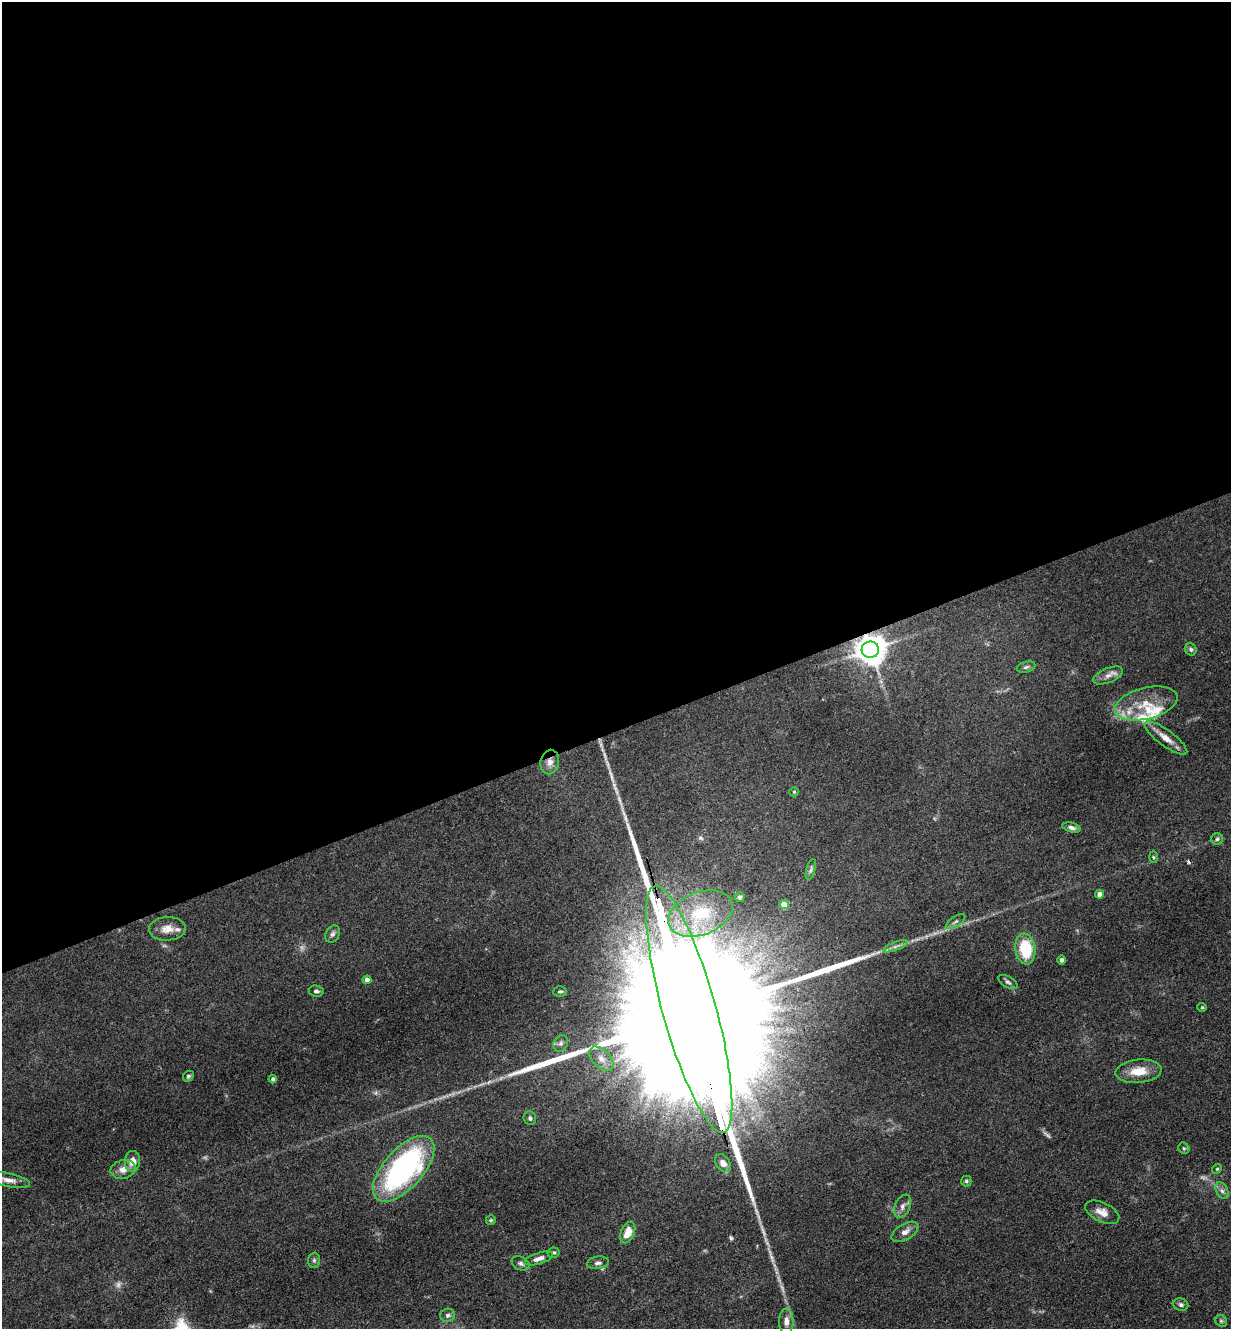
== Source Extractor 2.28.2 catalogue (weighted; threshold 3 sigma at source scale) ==
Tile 2 of 4 x 4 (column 2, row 1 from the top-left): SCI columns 1521-2749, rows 4039-5365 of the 5372 x 5421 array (HDU 1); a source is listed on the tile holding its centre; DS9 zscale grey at full resolution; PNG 1233 x 1331 px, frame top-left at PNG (2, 2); each listed source drawn as its Kron ellipse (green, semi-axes under 4 px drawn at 4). Shown black and unused: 55% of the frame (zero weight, under 3 of 4 exposures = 5% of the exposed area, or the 3 px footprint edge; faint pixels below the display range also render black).
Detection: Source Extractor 2.28.2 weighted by HDU 2 'WHT'; one run over the whole footprint, this tile lists its part. Background 0.0598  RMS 0.0054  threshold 0.0244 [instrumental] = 3 sigma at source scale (4.5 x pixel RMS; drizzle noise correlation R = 1.50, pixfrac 1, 0.05/0.05 arcsec/px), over >= 5 px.
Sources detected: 74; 8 too faint to see at this stretch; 1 inside a brighter object's white glare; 1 cosmic-ray / hot-pixel residue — neither listed nor drawn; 7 inside a brighter listed object's ellipse — not listed separately; the other 57 listed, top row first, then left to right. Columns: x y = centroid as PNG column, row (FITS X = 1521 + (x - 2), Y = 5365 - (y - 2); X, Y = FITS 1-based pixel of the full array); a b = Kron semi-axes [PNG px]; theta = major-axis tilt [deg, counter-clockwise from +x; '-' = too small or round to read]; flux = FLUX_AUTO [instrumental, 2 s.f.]
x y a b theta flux
1191 649 6 5 - 1.1
870 650 8 8 - 940
1026 667 9 5 16 1.5
1108 675 15 7 22 3.5
1146 703 32 15 14 15
1166 738 26 8 -36 6.3
550 762 12 9 78 4
794 792 5 4 - 0.6
1071 828 9 5 -15 1.9
1217 839 5 5 - 1
1153 857 6 4 -88 0.74
811 869 11 4 74 1.5
1099 894 4 4 - 4.4
740 897 5 4 - 1.4
784 905 5 4 - 9
701 913 34 21 21 31
955 922 11 5 34 1.7
167 929 18 12 3 6.2
332 934 9 6 64 1.7
896 946 13 4 21 2.1
1025 949 15 10 -82 24
1061 960 4 4 - 1.2
367 980 4 4 - 3.8
1008 982 10 5 -31 1.5
316 991 7 5 -9 1.6
560 991 6 5 - 1.2
1202 1007 5 4 - 0.58
689 1009 128 26 -74 110000
561 1043 8 7 - 1.9
601 1059 14 9 -46 4.8
1138 1071 23 11 5 10
188 1076 6 4 46 1.1
273 1079 4 4 - 1.6
530 1118 7 6 - 1.4
1184 1148 6 5 - 0.89
132 1161 10 7 85 4.9
723 1163 9 7 -57 2.9
123 1169 13 9 13 4.5
404 1169 40 19 48 110
1217 1169 5 4 - 0.69
9 1180 21 7 -11 4.4
966 1181 5 5 - 0.84
1222 1191 9 6 -62 1.8
903 1206 12 7 66 2.7
1102 1212 18 9 -26 5.3
491 1220 5 5 - 0.75
628 1232 11 6 67 8.9
905 1232 15 8 31 3.6
554 1253 6 5 - 0.96
539 1258 14 5 17 3.4
314 1260 7 6 - 1.2
521 1263 9 6 -25 1.6
598 1263 11 6 8 2
1181 1305 7 6 - 1.5
448 1315 7 6 - 1.5
786 1321 13 7 90 3.5
1221 1321 6 5 - 1.1
Overlapping masked pixels (flux is a lower limit): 3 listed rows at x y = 870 650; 550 762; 689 1009